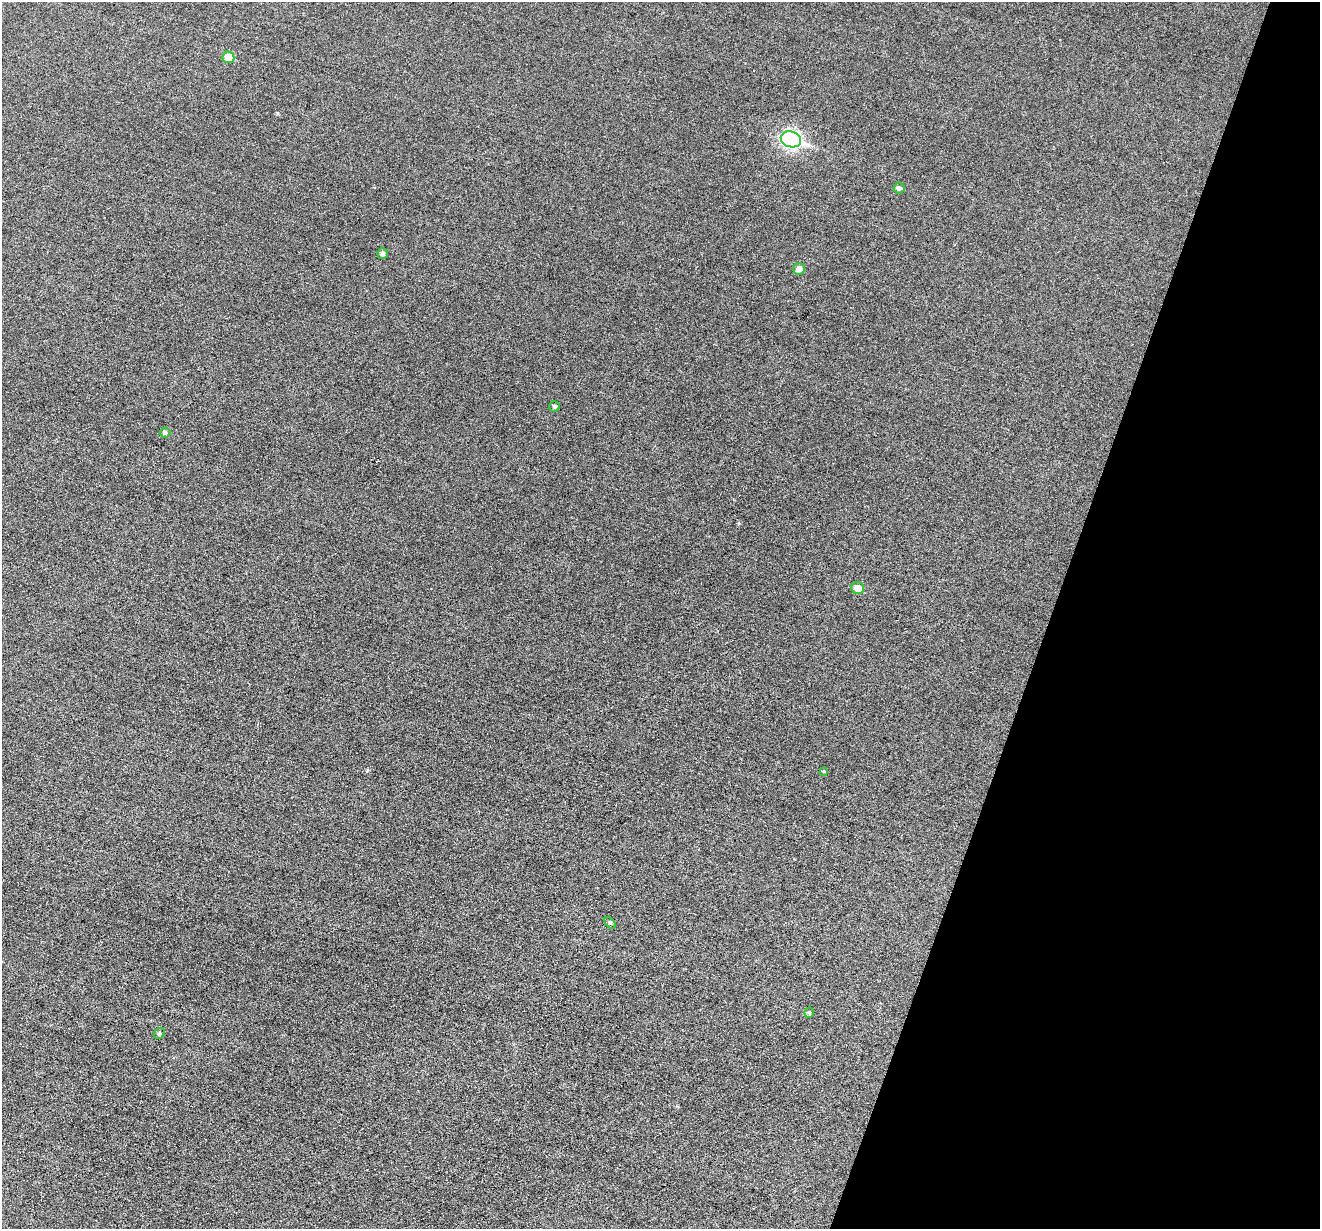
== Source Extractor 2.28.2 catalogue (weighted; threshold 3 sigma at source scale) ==
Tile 8 of 4 x 4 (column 4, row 2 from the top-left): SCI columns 3957-5274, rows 2708-3934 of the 5274 x 5288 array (HDU 1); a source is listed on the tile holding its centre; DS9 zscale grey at full resolution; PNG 1322 x 1231 px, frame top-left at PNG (2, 2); each listed source drawn as its Kron ellipse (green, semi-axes under 4 px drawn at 4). Shown black and unused: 20% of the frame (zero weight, under 3 of 6 exposures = <1% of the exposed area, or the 3 px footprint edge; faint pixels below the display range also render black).
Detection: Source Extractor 2.28.2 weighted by HDU 2 'WHT'; one run over the whole footprint, this tile lists its part. Background 0.0504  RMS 0.0056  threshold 0.0228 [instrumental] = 3 sigma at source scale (4.09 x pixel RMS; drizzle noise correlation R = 1.36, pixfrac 0.8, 0.05/0.05 arcsec/px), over >= 5 px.
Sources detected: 12; all 12 listed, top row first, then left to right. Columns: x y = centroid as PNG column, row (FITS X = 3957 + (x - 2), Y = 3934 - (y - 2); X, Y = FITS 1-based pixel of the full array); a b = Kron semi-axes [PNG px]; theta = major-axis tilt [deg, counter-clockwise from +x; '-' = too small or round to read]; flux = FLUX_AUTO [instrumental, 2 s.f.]
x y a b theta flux
228 57 6 5 - 7.6
791 139 10 7 -17 120
899 188 5 5 - 1.6
383 254 5 5 - 1.5
799 269 6 5 - 2.7
555 406 5 5 - 0.96
165 433 5 5 - 1.4
858 588 6 5 - 5.3
824 771 4 3 - 0.45
610 923 7 4 -44 0.74
809 1013 5 4 - 0.78
159 1033 6 4 52 0.79